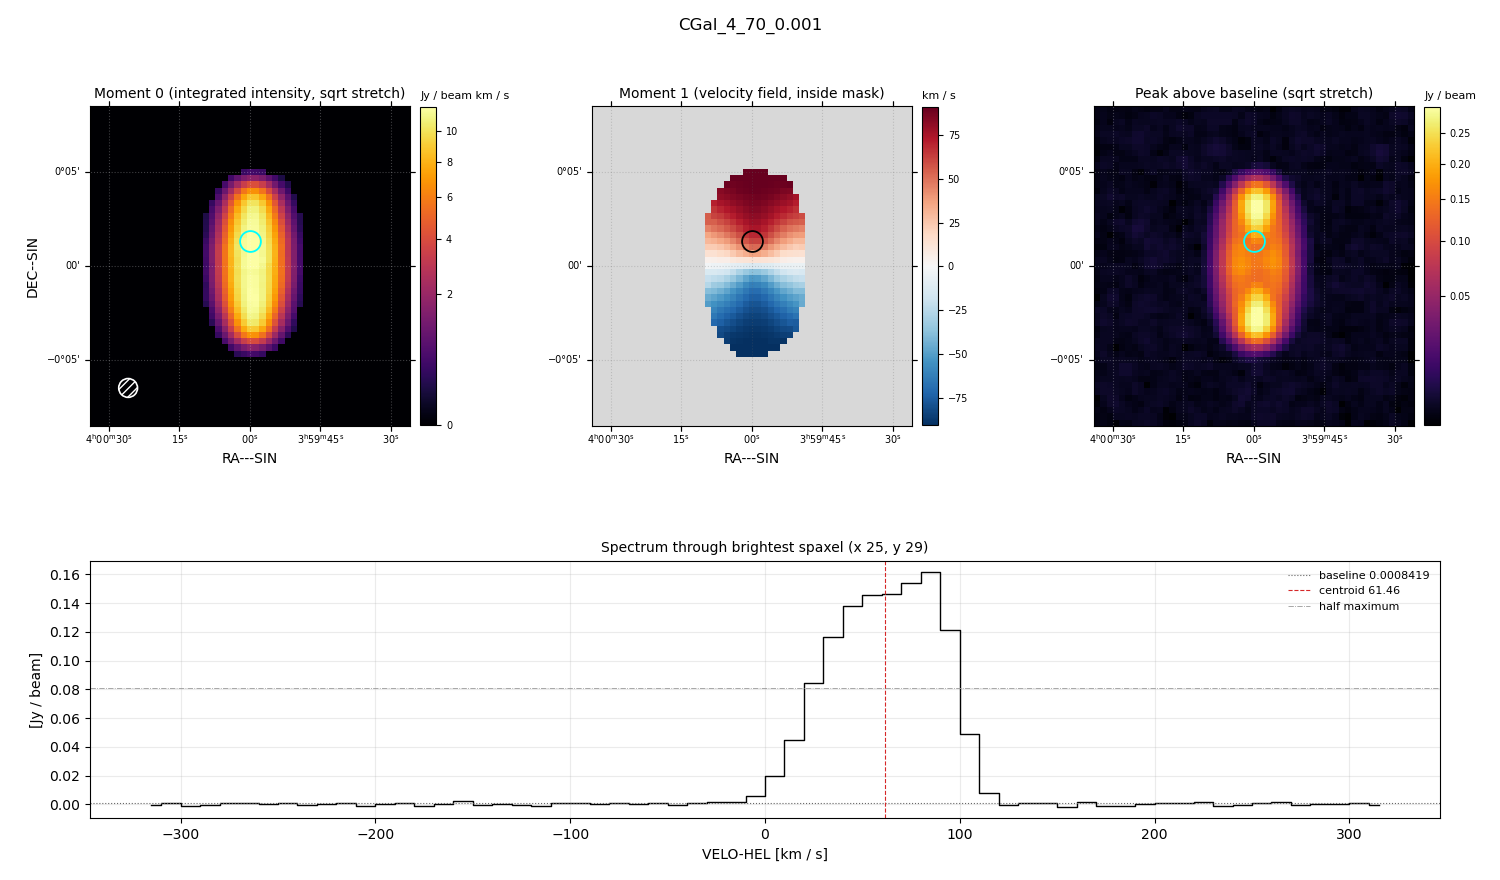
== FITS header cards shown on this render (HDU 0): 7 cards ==
OBJECT  = 'CGal_4_70_0.001'
BUNIT   = 'JY/BEAM '           /
CTYPE1  = 'RA---SIN'           /
CTYPE2  = 'DEC--SIN'           /
CTYPE3  = 'VELO-HEL'           /
NAXIS3  =                   64 / length of data axis 3
CUNIT3  = 'km/s    '           /

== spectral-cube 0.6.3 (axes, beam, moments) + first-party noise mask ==
SpectralCube HDU 0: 64 channels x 51 x 51 spaxels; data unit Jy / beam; figure title: CGal_4_70_0.001
Units: BUNIT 'JY/BEAM' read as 'Jy/beam' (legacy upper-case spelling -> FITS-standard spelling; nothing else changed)
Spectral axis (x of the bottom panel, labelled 'VELO-HEL [km / s]'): -315 .. 315 km / s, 64 channels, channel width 10 km / s
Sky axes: RA---SIN/DEC--SIN; field 17' x 17' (20 arcsec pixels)
Beam (drawn as the hatched ellipse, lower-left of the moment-0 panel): BMAJ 60 arcsec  BMIN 60 arcsec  BPA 0 deg
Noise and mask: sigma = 1.0e-03 Jy / beam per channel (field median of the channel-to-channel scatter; agrees with the line-free scatter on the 2194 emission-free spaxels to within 2%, no correlation factor applied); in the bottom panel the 51 channels outside the line scatter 9.9e-04 Jy / beam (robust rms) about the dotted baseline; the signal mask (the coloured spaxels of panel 2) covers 16% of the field
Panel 1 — Moment 0 (line voxels x channel width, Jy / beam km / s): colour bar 0 .. 11.7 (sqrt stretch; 0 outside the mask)
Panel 2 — Moment 1 (intensity-weighted velocity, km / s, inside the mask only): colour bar -91 .. 91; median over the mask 4
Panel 3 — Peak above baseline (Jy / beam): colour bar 0.00147 .. 0.296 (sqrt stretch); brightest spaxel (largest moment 0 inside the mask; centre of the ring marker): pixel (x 25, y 29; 0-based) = FK5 04h00m00s +00d01m20s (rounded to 2 s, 20 arcsec steps: no finer than the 20 arcsec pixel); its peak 0.161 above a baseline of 0.0008419
Panel 4 — spectrum at that spaxel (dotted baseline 0.0008419 Jy / beam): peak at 85 km / s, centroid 61.46 km / s (red dashed line; intensity-weighted over the run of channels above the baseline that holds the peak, -40 .. 120 km / s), W50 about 80 km / s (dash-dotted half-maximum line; edge to edge of the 8 channels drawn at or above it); detected line -10 .. 120 km / s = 13 of 64 channels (20%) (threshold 4 sigma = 0.0041 Jy / beam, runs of >= 3 channels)